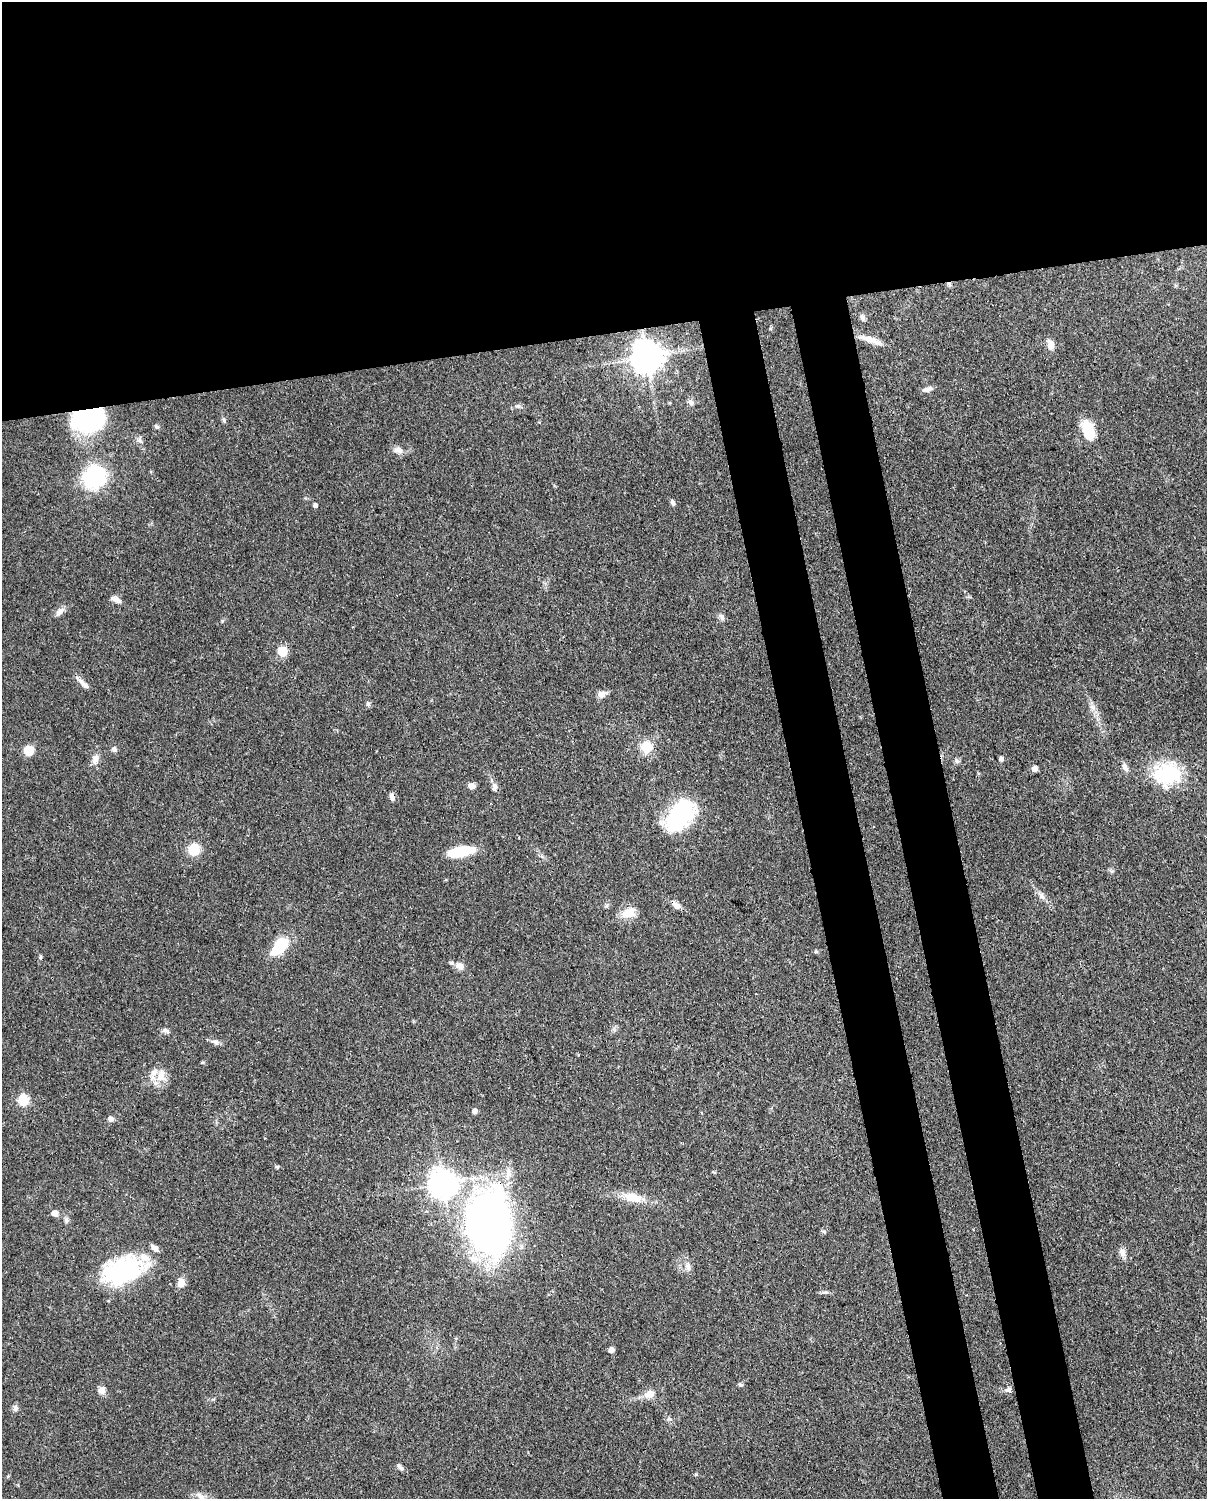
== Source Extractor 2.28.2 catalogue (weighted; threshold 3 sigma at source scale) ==
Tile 2 of 4 x 3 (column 2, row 1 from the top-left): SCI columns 1295-2499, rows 3259-4755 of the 5002 x 4908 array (HDU 1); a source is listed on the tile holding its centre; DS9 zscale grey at full resolution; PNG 1209 x 1501 px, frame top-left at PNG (2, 2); no overlay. Shown black and unused: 30% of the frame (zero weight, under 3 of 4 exposures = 7% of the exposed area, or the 3 px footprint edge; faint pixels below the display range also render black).
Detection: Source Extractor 2.28.2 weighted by HDU 2 'WHT'; one run over the whole footprint, this tile lists its part. Background 0.101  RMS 0.004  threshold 0.0182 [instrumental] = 3 sigma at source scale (4.5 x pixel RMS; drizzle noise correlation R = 1.50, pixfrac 1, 0.05/0.05 arcsec/px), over >= 5 px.
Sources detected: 71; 1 inside a brighter object's white glare — not listed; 3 inside a brighter listed object's ellipse — not listed separately; the other 67 listed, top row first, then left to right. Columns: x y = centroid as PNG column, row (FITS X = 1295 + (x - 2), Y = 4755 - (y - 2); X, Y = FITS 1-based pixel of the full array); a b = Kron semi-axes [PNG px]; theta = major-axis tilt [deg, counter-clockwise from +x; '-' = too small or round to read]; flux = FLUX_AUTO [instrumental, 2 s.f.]
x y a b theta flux
949 284 6 5 - 0.89
863 317 8 6 -65 1.3
869 339 26 8 -17 4.9
1050 345 11 7 -74 3.3
647 356 9 9 - 760
927 389 13 6 16 1.8
691 402 8 5 -60 1.2
89 419 30 20 8 60
224 420 6 4 -70 0.66
157 427 7 6 - 0.83
1088 430 18 10 -70 14
398 450 12 8 -13 2.4
95 476 9 9 - 130
673 502 7 5 -60 0.98
315 505 4 4 - 1.3
116 599 13 6 -26 2.1
60 612 13 7 41 2.1
722 617 9 6 -79 1.2
283 652 6 5 - 20
83 684 18 6 -44 2.5
602 694 10 8 3 2.4
368 704 6 6 - 0.81
646 747 6 6 - 20
114 749 6 6 - 1.2
29 750 9 8 - 6.4
95 759 13 8 89 2.7
1001 759 5 4 - 1.1
957 761 7 4 -33 0.81
1125 767 11 7 -65 1.9
1034 768 7 6 - 1.6
1167 774 34 27 2 25
471 786 9 6 -8 1.9
494 787 12 7 -82 1.6
392 796 10 5 -78 1.4
679 815 30 19 58 46
194 849 10 9 - 10
461 852 26 9 11 15
1041 895 9 7 -89 1.5
676 905 14 6 -41 2
628 913 18 12 13 5.7
279 946 19 11 48 15
40 957 5 4 - 0.54
460 966 10 8 -23 3
166 1030 11 6 -28 1.2
215 1042 10 6 -19 1.4
161 1077 15 9 71 4.2
23 1100 6 6 - 29
475 1111 5 5 - 1.6
111 1119 7 6 - 1.4
277 1167 6 4 0 0.52
443 1183 9 9 - 520
633 1197 26 12 -13 7.3
54 1213 7 7 - 2.2
489 1224 60 41 -85 210
1123 1252 13 7 -67 1.9
688 1266 13 6 -81 1.9
123 1271 43 27 17 47
181 1283 10 8 64 3.6
611 1350 5 5 - 2.2
740 1385 7 4 -18 0.65
102 1390 9 8 - 2.4
1008 1390 8 6 27 1.3
650 1394 14 11 18 3.6
15 1408 8 7 - 1.4
400 1467 10 5 -51 1.2
8 1476 4 4 - 0.39
200 1496 13 6 -37 2.1
Overlapping masked pixels (flux is a lower limit): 4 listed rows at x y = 949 284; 89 419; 392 796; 489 1224
Unlisted compact peaks at least as high as the median listed source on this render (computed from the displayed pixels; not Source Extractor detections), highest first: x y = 222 621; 696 1474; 518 406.